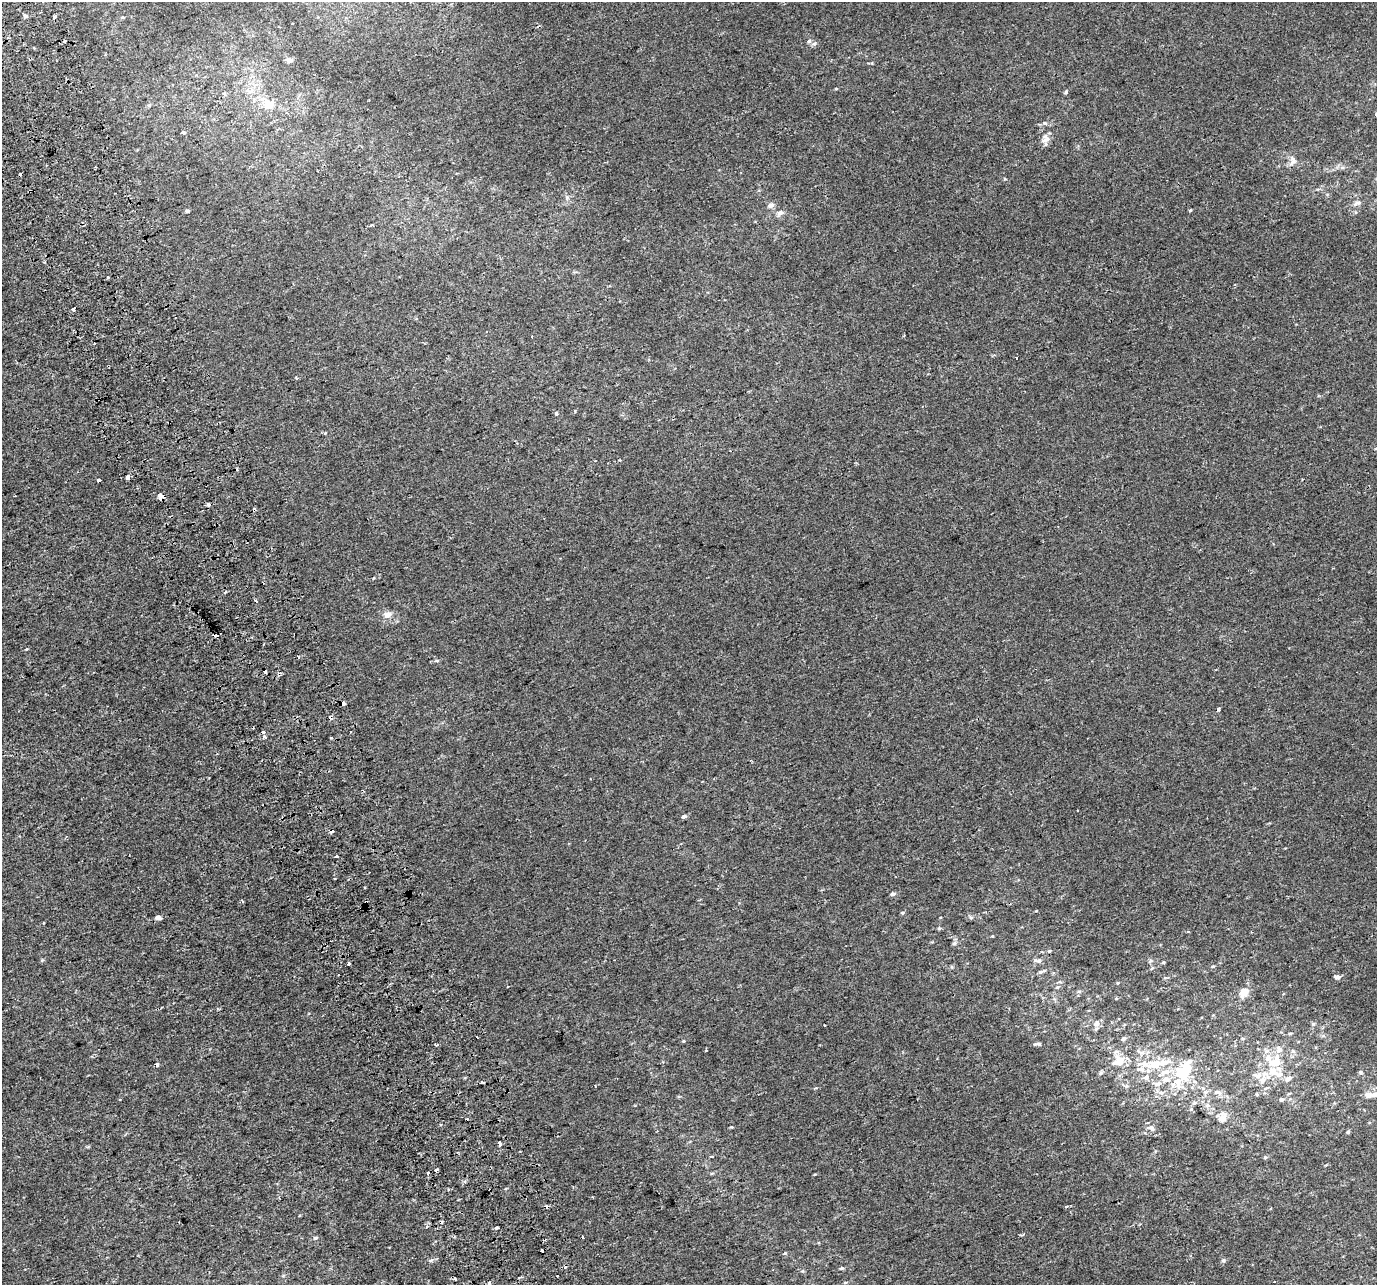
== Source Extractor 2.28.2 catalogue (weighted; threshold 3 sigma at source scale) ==
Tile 11 of 4 x 4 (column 3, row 3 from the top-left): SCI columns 2791-4165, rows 1427-2709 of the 5579 x 5364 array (HDU 1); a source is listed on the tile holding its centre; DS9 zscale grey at full resolution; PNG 1379 x 1287 px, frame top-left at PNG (2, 2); no overlay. Shown black and unused: <1% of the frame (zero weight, under 2 of 3 exposures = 2% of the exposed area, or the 3 px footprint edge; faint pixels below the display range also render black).
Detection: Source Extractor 2.28.2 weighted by HDU 2 'WHT'; one run over the whole footprint, this tile lists its part. Background 0.0011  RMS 0.0028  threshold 0.0127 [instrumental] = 3 sigma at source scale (4.5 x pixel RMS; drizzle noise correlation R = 1.50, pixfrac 1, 0.0396/0.0396 arcsec/px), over >= 5 px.
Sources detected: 156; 1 inside a brighter object's white glare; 25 cosmic-ray / hot-pixel residue — not listed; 21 inside a brighter listed object's ellipse — not listed separately; the other 109 listed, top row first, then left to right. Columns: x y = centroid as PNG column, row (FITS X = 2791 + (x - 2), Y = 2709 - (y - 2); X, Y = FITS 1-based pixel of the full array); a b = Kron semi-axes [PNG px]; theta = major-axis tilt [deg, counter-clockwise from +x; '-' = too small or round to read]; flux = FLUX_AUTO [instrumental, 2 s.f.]
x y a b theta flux
25 16 6 4 -15 0.51
55 17 3 3 - 4.4
123 17 5 3 - 0.32
538 26 4 2 - 0.24
809 41 5 5 - 0.55
814 44 6 5 - 0.57
289 60 8 7 - 0.94
836 89 5 3 - 0.22
1066 92 5 5 - 0.38
149 105 5 5 - 0.39
268 105 13 12 - 3.5
1045 123 6 5 - 0.6
183 132 4 3 - 0.88
1046 137 15 6 -45 1.3
1293 162 12 7 40 1.2
1355 204 10 5 44 0.78
771 205 8 6 23 1.2
1190 210 4 4 - 0.26
187 211 5 4 - 0.46
780 213 9 6 24 1
44 262 4 2 - 0.24
74 309 4 3 - 4.1
532 336 3 2 - 0.32
1016 358 3 3 - 1.3
296 378 4 3 - 0.29
556 414 5 4 - 0.48
325 433 4 3 - 0.39
127 477 3 3 - 7.8
99 481 3 3 - 4.8
160 497 4 4 - 29
208 505 3 3 - 1.4
373 578 4 2 - 0.2
225 592 4 3 - 0.31
256 601 3 3 - 2.5
388 614 7 6 - 2
298 658 3 3 - 1.8
437 661 7 3 0 0.4
342 704 4 3 - 16
1218 709 3 3 - 2.2
263 732 3 3 - 1.9
265 736 3 3 - 3.1
331 737 3 3 - 0.52
684 816 6 4 16 0.61
332 831 3 3 - 2.4
336 856 3 3 - 2.8
893 894 6 5 - 0.63
242 901 5 2 - 0.23
902 913 5 4 - 0.36
158 918 8 5 -13 0.73
939 928 5 4 - 0.36
954 943 6 5 - 0.55
1049 951 4 4 - 0.33
42 960 5 4 - 0.31
1038 961 12 5 -1 0.96
1163 962 5 3 - 0.26
349 964 3 3 - 1.5
1213 966 5 3 - 0.26
1152 968 6 4 44 0.33
1041 972 6 5 - 0.44
1338 977 6 5 - 1
1060 982 6 4 -18 0.34
1057 987 6 5 - 0.5
1244 992 9 7 54 3.2
1116 998 4 4 - 0.28
1096 1024 11 7 41 1.4
1290 1033 5 3 - 0.29
1243 1038 5 3 - 0.28
1124 1039 7 5 43 0.64
683 1041 4 4 - 0.26
1038 1044 10 4 3 0.56
437 1045 3 3 - 0.8
1293 1051 5 5 - 0.52
1140 1052 17 5 -20 1.4
1120 1059 16 11 -32 3.3
1275 1062 18 14 43 6.7
1145 1064 23 9 -3 4.3
157 1065 4 3 - 1.1
1360 1072 5 4 - 0.38
1101 1073 6 5 - 0.45
1146 1077 8 7 - 1.3
1288 1078 11 6 40 1.2
1263 1080 11 8 48 2
1178 1082 27 19 62 9.1
1127 1086 6 5 - 0.5
1217 1092 12 6 -10 1.3
1368 1095 8 7 - 1.3
1281 1099 5 4 - 0.63
1194 1103 7 5 11 0.51
1222 1118 9 7 47 2.5
731 1127 3 3 - 0.25
1151 1128 10 6 -33 1.2
1348 1132 5 5 - 0.34
500 1144 4 3 - 2.5
1265 1157 5 4 - 0.34
436 1170 4 3 - 2.2
712 1173 6 3 18 0.31
815 1174 5 3 - 0.22
1066 1206 3 3 - 0.69
497 1227 4 3 - 0.38
1024 1234 4 3 - 0.36
583 1237 3 3 - 1.6
315 1238 6 4 11 0.5
785 1253 5 3 - 0.29
431 1260 7 5 10 0.52
1223 1260 6 5 - 0.51
842 1268 5 4 - 0.41
455 1279 3 3 - 0.91
845 1282 5 3 - 0.26
489 1283 6 4 75 0.87
Overlapping masked pixels (flux is a lower limit): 5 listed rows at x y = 160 497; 342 704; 1218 709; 332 831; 157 1065
Isophote crosses this tile's border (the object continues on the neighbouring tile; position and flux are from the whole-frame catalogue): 1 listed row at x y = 489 1283
Unlisted compact peaks at least as high as the median listed source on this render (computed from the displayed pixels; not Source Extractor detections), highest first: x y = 1313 1024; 1005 179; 1036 911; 26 649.